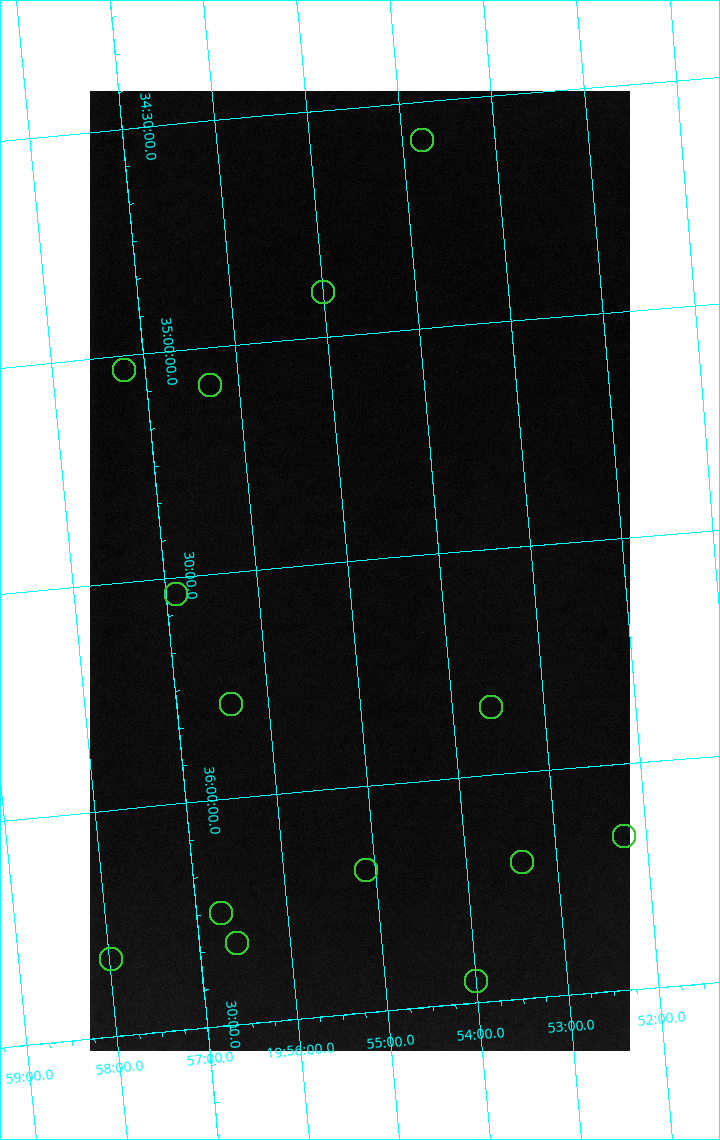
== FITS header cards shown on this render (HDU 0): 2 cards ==
NAXIS1  =                 1080 / length of data axis 1
NAXIS2  =                 1920 / length of data axis 2

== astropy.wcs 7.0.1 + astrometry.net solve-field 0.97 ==
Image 1080 x 1920 px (HDU 0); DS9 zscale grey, zoomed out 1/2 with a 90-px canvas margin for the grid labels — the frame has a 2x2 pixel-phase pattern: the four 2x2 pixel phases sit at different levels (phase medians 50857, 51219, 65535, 50897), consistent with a one-shot-colour (mosaic) sensor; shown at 1/2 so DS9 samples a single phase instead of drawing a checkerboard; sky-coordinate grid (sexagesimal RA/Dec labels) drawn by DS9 from the SOLVED WCS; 14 Tycho-2 reference stars matched to detected sources circled (green)
Header WCS: none
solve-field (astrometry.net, Tycho-2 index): SOLVED blind (the file carries no WCS)
Solved WCS: RA---TAN-SIP/DEC--TAN-SIP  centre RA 19:54:52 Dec +35:31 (298.72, +35.52 deg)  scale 3.99 arcsec/px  FOV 71.9' x 127.7'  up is -175 deg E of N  parity flipped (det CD > 0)
(file carries no celestial WCS; the grid is the blind solution)
Tycho-2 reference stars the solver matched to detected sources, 14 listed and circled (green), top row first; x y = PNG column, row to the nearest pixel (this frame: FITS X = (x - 90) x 2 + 1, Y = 1920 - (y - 91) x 2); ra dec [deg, ICRS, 3 dp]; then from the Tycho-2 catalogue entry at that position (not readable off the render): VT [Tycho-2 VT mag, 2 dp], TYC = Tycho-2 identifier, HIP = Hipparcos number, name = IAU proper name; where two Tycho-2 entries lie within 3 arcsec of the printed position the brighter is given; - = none
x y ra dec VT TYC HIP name
422 140 298.447 +34.584 7.00 2677-97-1 97907 -
322 292 298.751 +34.901 7.33 2677-1118-1 98004 -
124 370 299.306 +35.031 7.32 2678-740-1 98193 -
210 386 299.077 +35.083 4.01 2677-1816-1 98110 -
176 594 299.222 +35.537 8.24 2677-1230-1 98157 -
230 704 299.103 +35.790 7.67 2681-472-1 98116 -
491 707 298.394 +35.849 8.35 2681-1338-1 97891 -
624 836 298.062 +36.159 8.35 2681-80-1 - -
522 862 298.347 +36.198 7.88 2681-1346-1 97878 -
366 870 298.776 +36.184 8.45 2681-248-1 - -
220 914 299.184 +36.251 5.99 2681-3096-1 98143 -
236 944 299.147 +36.320 7.90 2681-1000-1 98126 -
110 959 299.497 +36.328 7.44 2682-2692-1 98262 -
476 981 298.500 +36.452 8.30 2681-967-1 - -